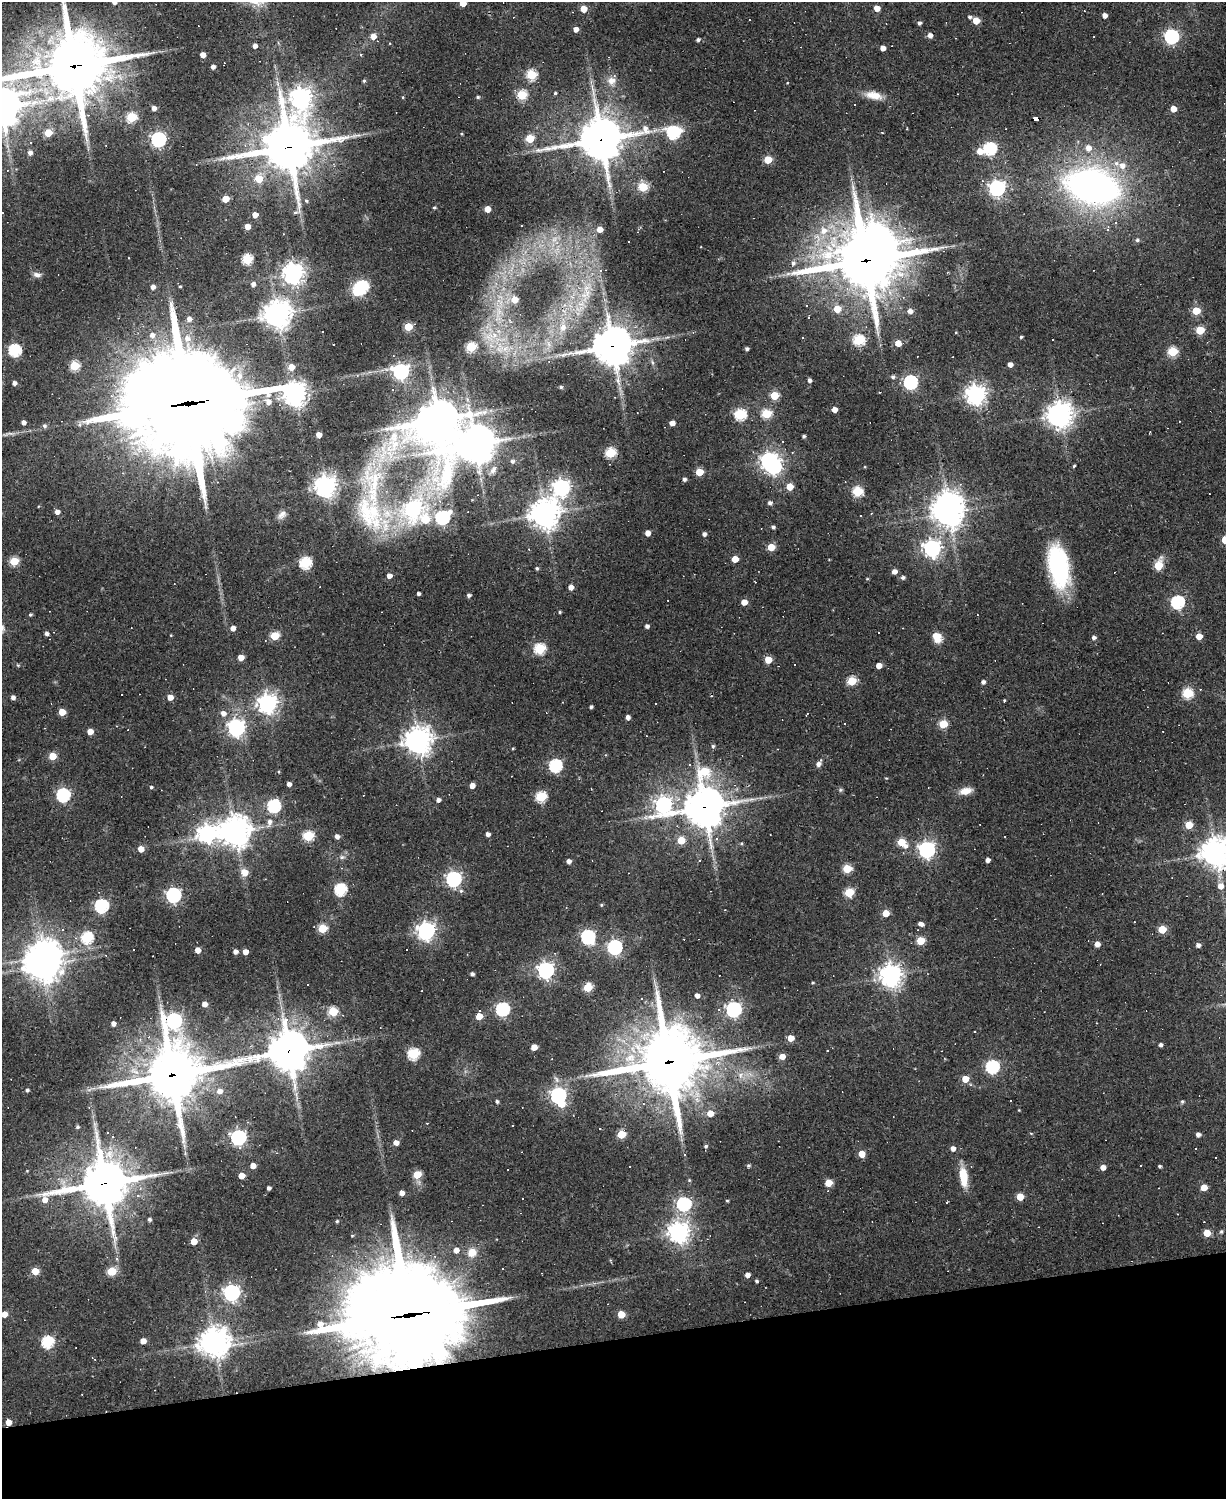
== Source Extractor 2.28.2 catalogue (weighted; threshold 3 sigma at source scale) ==
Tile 10 of 4 x 3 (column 2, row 3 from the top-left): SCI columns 1225-2448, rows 133-1629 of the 4895 x 4870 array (HDU 1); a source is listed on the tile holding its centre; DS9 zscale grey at full resolution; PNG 1228 x 1501 px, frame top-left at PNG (2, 2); no overlay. Shown black and unused: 11% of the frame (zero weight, under 2 of 3 exposures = <1% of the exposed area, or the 3 px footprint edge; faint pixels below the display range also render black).
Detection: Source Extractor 2.28.2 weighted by HDU 2 'WHT'; one run over the whole footprint, this tile lists its part. Background 0.0632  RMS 0.0059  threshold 0.0265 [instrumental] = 3 sigma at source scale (4.5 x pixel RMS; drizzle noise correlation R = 1.50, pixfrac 1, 0.05/0.05 arcsec/px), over >= 5 px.
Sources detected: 407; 1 too faint to see at this stretch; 7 inside a brighter object's white glare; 51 cosmic-ray / hot-pixel residue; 2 long thin detections or spike segments (spike, bleed or trail) — not listed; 5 inside a brighter listed object's ellipse — not listed separately; the other 341 listed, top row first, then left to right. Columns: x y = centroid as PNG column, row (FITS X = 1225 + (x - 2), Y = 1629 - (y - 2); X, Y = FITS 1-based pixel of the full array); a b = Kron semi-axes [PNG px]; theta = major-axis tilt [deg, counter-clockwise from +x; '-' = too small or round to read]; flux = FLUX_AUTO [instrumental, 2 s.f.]
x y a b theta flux
114 2 4 4 - 2.8
463 3 4 4 - 10
877 8 5 4 - 7.2
583 9 5 5 - 8.9
1105 15 4 4 - 3.3
970 17 5 4 - 1.2
976 20 5 5 - 11
919 23 4 4 - 1.6
576 29 4 4 - 4
930 35 5 5 - 2.9
373 36 5 5 - 5
1172 36 6 6 - 140
1094 37 2 2 - 0.45
698 40 4 4 - 1.5
255 46 4 4 - 2.6
883 48 4 4 - 4.7
361 54 3 3 - 1.4
203 55 4 4 - 5.2
224 63 4 2 - 0.74
74 66 26 21 16 3700
213 67 4 4 - 2.3
531 75 5 5 - 42
364 81 4 4 - 0.76
611 81 12 11 - 4.9
555 93 4 3 - 0.89
522 95 5 5 - 38
874 95 23 10 -10 7.8
301 97 8 8 - 370
403 97 5 3 - 0.51
478 97 4 4 - 1
154 108 4 4 - 2.9
1173 109 5 4 - 7.9
131 117 5 5 - 35
1036 119 6 3 3 41
673 132 7 6 - 90
48 133 5 5 - 16
461 134 4 3 - 0.62
158 139 6 6 - 150
530 139 5 5 - 20
601 139 17 13 13 1700
289 147 18 17 - 2700
990 148 6 6 - 84
1088 148 6 6 - 4.6
980 151 6 5 - 7.4
30 153 5 4 - 2.1
1224 159 3 2 - 0.54
768 160 5 5 - 19
1122 165 9 8 - 5.1
259 179 5 5 - 15
1092 186 43 26 -14 280
643 187 5 5 - 32
997 188 6 6 - 190
226 199 5 4 - 11
306 201 5 4 - 0.99
434 207 4 4 - 0.89
487 209 4 4 - 7.7
295 212 6 4 20 1.1
2 213 2 2 - 0.45
255 215 4 4 - 5.5
247 227 4 4 - 5.3
600 229 4 4 - 5.9
1108 229 7 5 89 1.5
824 230 10 10 - 6.8
1137 240 5 5 - 1.3
247 259 5 5 - 43
865 261 24 20 -4 3800
793 263 7 6 - 1.8
293 273 7 7 - 420
37 275 11 6 -9 2.4
253 284 4 4 - 2.5
180 286 3 3 - 0.62
153 287 4 4 - 2.7
361 287 9 6 28 110
587 293 31 8 67 14
515 300 6 5 - 10
837 309 6 5 - 11
910 311 5 5 - 3.2
1196 311 5 5 - 18
277 314 9 8 - 720
809 317 3 3 - 1.3
189 319 5 5 - 2.4
408 327 5 5 - 20
563 327 11 9 73 6.4
1200 330 5 5 - 24
152 335 6 6 - 2.9
491 336 25 13 12 17
1021 337 3 3 - 0.74
187 338 9 8 - 4
803 338 3 3 - 5.7
859 340 6 5 - 53
898 343 4 4 - 8.2
549 344 12 4 -79 2.8
612 346 13 11 11 1600
471 347 5 5 - 42
500 348 16 11 89 10
747 349 4 3 - 1.3
15 350 6 6 - 73
1173 352 5 5 - 37
1010 364 4 4 - 3.4
74 366 5 5 - 29
291 367 6 6 - 6.3
401 371 7 6 - 180
239 376 12 8 -86 6
893 377 5 5 - 1.5
809 380 4 4 - 1.9
910 382 6 6 - 120
14 383 4 4 - 2.4
561 387 4 4 - 0.99
880 392 3 2 - 0.42
295 395 8 8 - 510
976 395 7 7 - 380
774 396 5 5 - 23
268 402 7 7 - 3.7
185 404 56 32 6 15000
834 410 4 4 - 4.4
740 414 6 5 - 59
766 414 5 5 - 33
1060 414 8 8 - 550
438 420 26 20 -83 1500
23 422 4 4 - 2.6
672 423 4 4 - 4.7
44 426 6 6 - 1.5
319 435 4 4 - 4.7
804 436 3 3 - 1.3
475 444 12 10 69 1100
394 445 29 21 54 36
610 453 5 5 - 44
792 453 4 2 - 0.51
769 460 7 6 - 200
512 461 6 5 - 1.6
1074 466 4 3 - 1.1
493 470 13 7 60 3.4
699 472 5 5 - 15
684 479 4 4 - 1.6
326 486 7 7 - 470
790 487 5 5 - 11
561 488 7 7 - 210
858 492 5 5 - 44
770 503 5 4 - 1.9
413 509 10 8 50 120
57 512 5 4 - 3.3
369 512 65 36 -44 74
948 513 9 8 - 680
545 514 9 9 - 850
282 515 13 8 44 3.1
442 517 7 6 - 130
425 519 7 6 - 22
773 527 4 4 - 1.5
648 533 4 4 - 4.8
704 534 4 4 - 2
1225 540 5 5 - 13
771 547 5 5 - 15
932 548 7 7 - 250
735 559 5 4 - 9.9
14 561 5 5 - 25
305 563 6 5 - 68
1158 565 6 5 - 24
1059 567 42 19 -79 72
537 568 4 4 - 0.91
894 571 5 4 - 3.2
389 576 4 4 - 3.6
903 577 5 4 - 1.7
755 582 3 2 - 0.68
571 587 4 4 - 4.5
418 594 3 3 - 1.6
469 595 4 4 - 1.6
744 602 4 4 - 6.7
1177 602 6 6 - 93
560 612 3 3 - 0.76
30 615 4 3 - 0.97
647 626 4 3 - 2.1
233 628 5 4 - 3.6
47 634 4 4 - 1.9
275 636 5 5 - 25
1199 636 5 4 - 8.6
936 637 9 7 -60 10
1094 637 5 4 - 1.7
540 649 6 5 - 51
241 657 4 4 - 7.3
768 660 5 5 - 12
18 665 5 4 - 0.58
879 665 5 4 - 5.9
852 681 5 5 - 27
983 682 4 4 - 2
1188 693 5 5 - 44
13 697 4 4 - 2.5
170 697 4 4 - 5.5
1004 700 5 3 - 0.58
267 703 7 7 - 350
591 707 3 3 - 1.1
62 712 5 4 - 12
223 713 6 5 - 3.2
807 713 4 2 - 0.95
628 717 4 4 - 2.8
943 724 5 5 - 24
236 728 7 6 - 220
90 732 4 4 - 6.8
418 741 9 9 - 600
713 746 5 5 - 0.97
513 748 5 3 - 0.51
52 756 5 5 - 15
818 764 7 4 54 2.9
555 766 6 6 - 82
704 771 8 7 - 29
886 778 4 3 - 0.47
289 784 4 4 - 2.7
472 786 4 4 - 4.7
151 787 4 3 - 0.92
840 790 6 5 - 0.94
966 791 15 8 14 6.2
63 795 6 6 - 91
541 797 5 5 - 49
438 800 4 4 - 2.1
663 805 9 8 - 190
274 806 6 5 - 98
704 807 13 13 - 1500
269 822 9 6 76 3.4
1189 825 5 5 - 13
235 832 10 10 - 830
207 833 8 7 - 270
488 834 4 4 - 2.5
308 836 5 5 - 44
337 836 5 4 - 2.6
681 840 5 5 - 15
902 842 7 5 -42 19
141 849 5 4 - 6.3
927 850 6 6 - 210
1215 853 10 10 - 660
342 857 6 5 - 1.4
988 860 4 4 - 2.6
569 861 4 4 - 2.6
847 869 5 5 - 25
244 872 5 5 - 11
454 879 6 6 - 170
1220 886 6 6 - 5.2
340 889 6 6 - 67
849 893 5 5 - 30
173 895 6 6 - 140
601 905 4 4 - 0.68
102 906 6 6 - 100
885 913 5 5 - 11
1134 922 2 2 - 0.4
921 924 6 4 -22 2.8
322 928 5 5 - 28
1162 929 5 5 - 20
426 931 7 7 - 260
588 937 6 6 - 110
87 938 6 6 - 59
921 941 5 5 - 18
1097 944 4 4 - 4.3
1198 945 4 4 - 2.4
615 947 6 6 - 140
198 950 4 4 - 5.6
235 952 4 4 - 2.9
245 952 4 4 - 5
44 956 10 9 - 860
546 970 6 6 - 210
472 974 4 3 - 1.7
891 976 7 7 - 490
812 983 4 3 - 0.66
308 984 3 3 - 5.4
588 987 5 5 - 23
697 996 4 4 - 2.9
204 1004 4 4 - 4
502 1009 6 6 - 96
734 1009 6 6 - 160
333 1012 5 5 - 31
479 1016 5 5 - 9.8
174 1021 8 7 - 180
113 1024 4 4 - 2.8
149 1037 3 3 - 0.54
791 1038 5 4 - 8.6
1160 1045 4 4 - 1.8
534 1047 5 4 - 6.9
289 1051 15 13 14 1500
413 1054 6 5 - 57
782 1056 5 4 - 6.2
668 1062 27 23 14 3400
992 1067 6 6 - 96
172 1075 23 19 16 2700
740 1076 10 7 63 3.3
965 1079 5 5 - 10
27 1090 4 3 - 1.1
219 1091 7 6 - 3.5
558 1095 6 6 - 190
1182 1101 5 5 - 0.94
497 1102 4 4 - 1.3
89 1107 4 2 - 0.43
710 1113 5 5 - 7.7
512 1125 3 2 - 0.8
77 1127 5 4 - 1.1
1031 1133 5 3 - 0.52
621 1134 5 5 - 19
1198 1134 5 4 - 2.3
238 1137 6 6 - 170
396 1143 5 4 - 3.8
706 1146 5 4 - 1
953 1149 5 4 - 3.2
862 1154 5 5 - 10
1215 1157 3 2 - 0.58
748 1165 4 4 - 0.98
253 1166 4 4 - 5.4
1160 1166 3 3 - 0.96
1103 1167 5 4 - 4.3
417 1174 5 5 - 20
241 1176 5 4 - 7.5
963 1176 21 9 -83 13
104 1183 19 15 13 2300
828 1183 5 5 - 12
1204 1187 5 5 - 8.6
269 1188 4 3 - 1.8
402 1193 4 4 - 3.8
1020 1197 5 5 - 12
727 1201 4 3 - 0.55
946 1203 3 3 - 26
684 1204 6 6 - 110
149 1219 4 4 - 1.3
337 1221 4 4 - 0.83
678 1232 7 7 - 400
1221 1232 6 5 - 1
1207 1233 5 5 - 14
352 1235 5 3 - 0.6
194 1241 5 4 - 9.7
456 1250 5 5 - 4.3
472 1252 11 10 - 7.5
117 1259 5 4 - 0.92
610 1260 5 3 - 0.57
35 1271 5 5 - 13
112 1271 5 5 - 28
747 1275 4 4 - 3
757 1281 4 3 - 1.1
232 1293 6 6 - 200
4 1314 5 4 - 7.6
621 1314 5 5 - 13
409 1315 51 28 6 11000
143 1341 5 4 - 6
47 1342 6 6 - 64
214 1342 9 9 - 780
415 1357 14 11 89 140
93 1358 6 2 -36 0.42
8 1422 5 4 - 6.4
Overlapping masked pixels (flux is a lower limit): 16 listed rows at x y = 74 66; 1036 119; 601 139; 289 147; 865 261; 612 346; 185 404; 704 807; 1215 853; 289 1051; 668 1062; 172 1075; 104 1183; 409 1315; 415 1357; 8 1422
Isophote crosses this tile's border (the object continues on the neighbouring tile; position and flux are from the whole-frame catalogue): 7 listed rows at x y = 114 2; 463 3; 74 66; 2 213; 1225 540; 1215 853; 4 1314